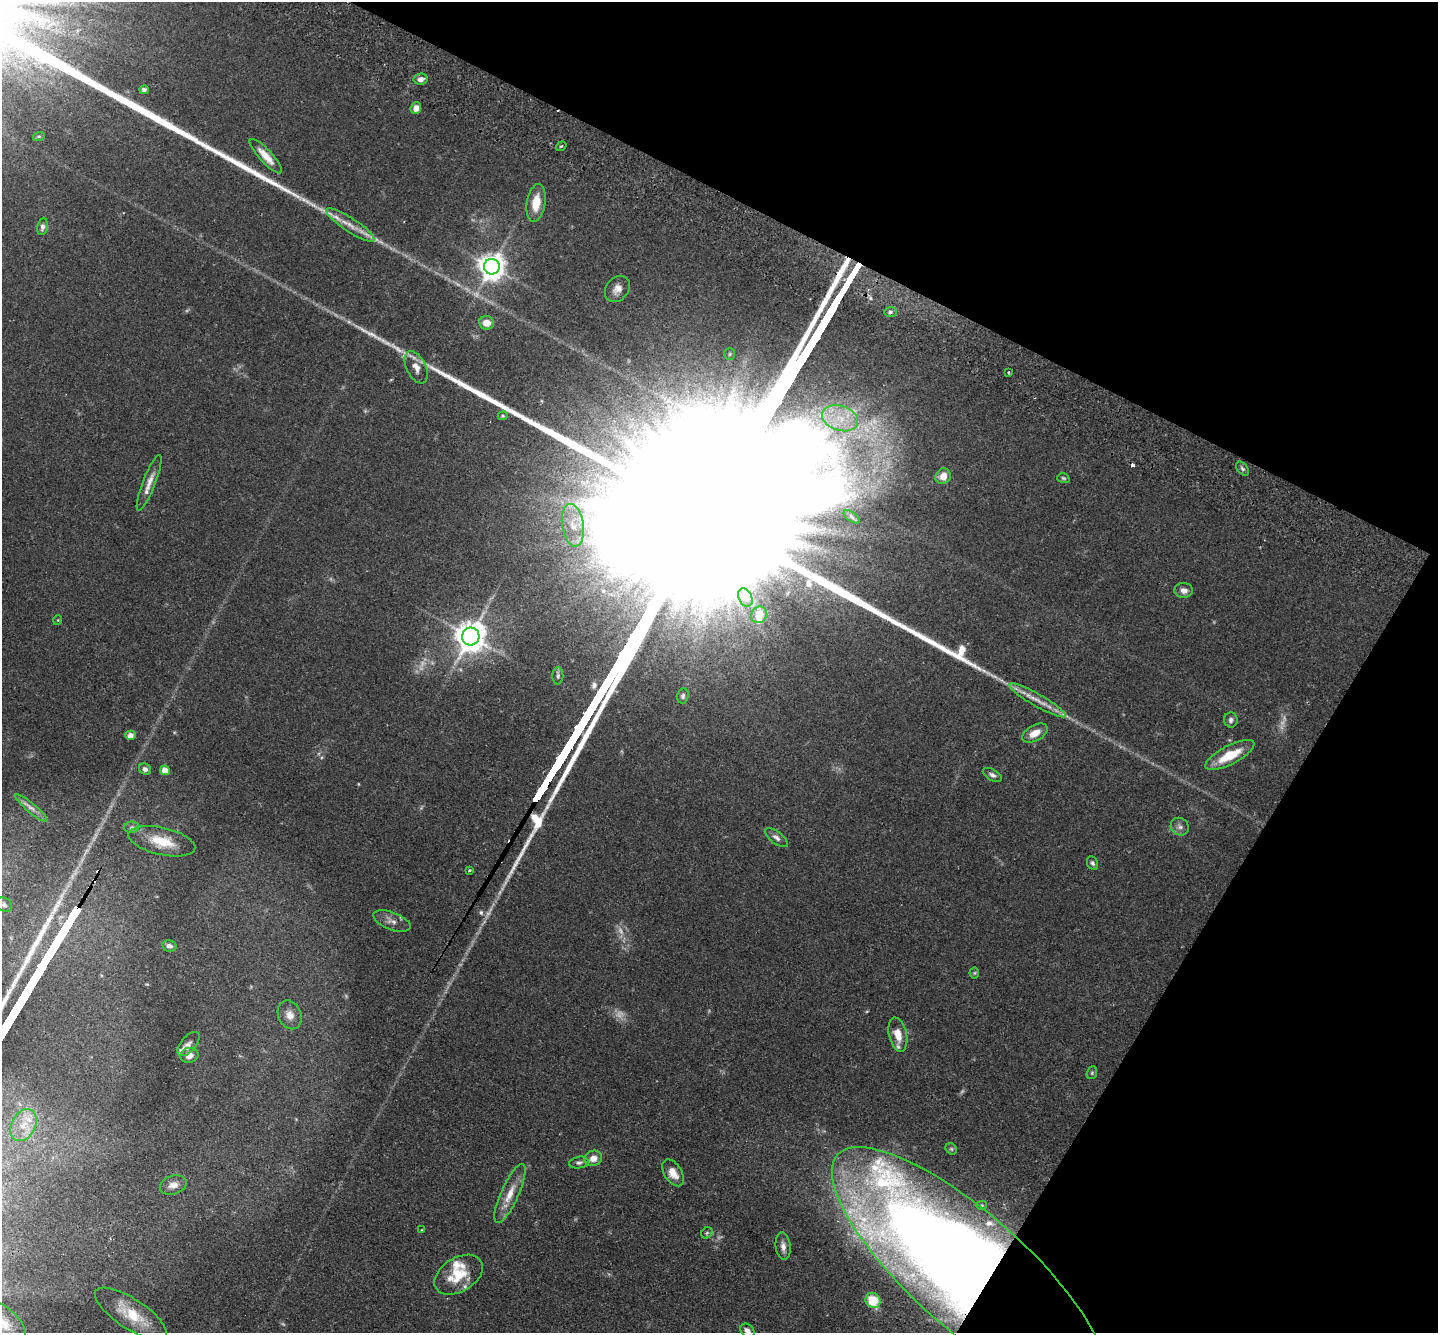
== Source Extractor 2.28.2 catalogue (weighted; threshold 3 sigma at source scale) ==
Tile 8 of 4 x 4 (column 4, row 2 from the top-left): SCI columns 4337-5772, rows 2997-4327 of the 5803 x 5857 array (HDU 1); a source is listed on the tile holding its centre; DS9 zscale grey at full resolution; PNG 1440 x 1335 px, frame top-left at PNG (2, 2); each listed source drawn as its Kron ellipse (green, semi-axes under 4 px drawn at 4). Shown black and unused: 26% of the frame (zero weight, under 2 of 3 exposures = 3% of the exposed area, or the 3 px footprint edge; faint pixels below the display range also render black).
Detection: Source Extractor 2.28.2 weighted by HDU 2 'WHT'; one run over the whole footprint, this tile lists its part. Background 0.0804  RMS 0.0057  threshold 0.0255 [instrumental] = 3 sigma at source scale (4.5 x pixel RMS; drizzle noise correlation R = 1.50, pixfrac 1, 0.05/0.05 arcsec/px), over >= 5 px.
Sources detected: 97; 14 too faint to see at this stretch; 1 inside a brighter object's white glare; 3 cosmic-ray / hot-pixel residue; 2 long thin detections or spike segments (spike, bleed or trail) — neither listed nor drawn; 5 inside a brighter listed object's ellipse — not listed separately; the other 72 listed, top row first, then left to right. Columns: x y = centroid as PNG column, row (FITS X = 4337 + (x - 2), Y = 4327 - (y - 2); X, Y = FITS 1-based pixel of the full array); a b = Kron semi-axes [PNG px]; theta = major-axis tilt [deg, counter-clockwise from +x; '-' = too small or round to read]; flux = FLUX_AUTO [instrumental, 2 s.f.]
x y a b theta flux
421 79 7 5 10 2.7
144 90 5 4 - 1.5
416 108 6 5 - 4.2
39 136 6 4 18 0.68
561 146 5 3 - 0.59
266 156 22 6 -47 7.3
536 203 19 9 81 9.7
350 225 28 7 -33 6.5
42 227 8 5 80 1.9
492 267 8 7 - 670
617 289 14 11 49 4.6
890 312 6 5 - 1.3
487 323 7 6 - 5.3
730 354 6 5 - 0.99
416 367 17 9 -63 5.5
1008 373 3 3 - 0.74
503 416 5 4 - 0.6
840 418 18 12 -18 13
1242 469 8 5 -53 1.2
943 476 8 7 - 4.8
1063 478 6 4 -16 0.82
149 483 30 6 69 5.4
852 517 9 4 -36 1.3
573 525 21 11 -81 10
1184 590 9 7 -2 3.1
745 598 9 6 -67 2.1
759 615 8 7 - 6.9
58 620 5 3 - 0.43
471 636 9 8 - 980
558 676 8 5 90 1.4
683 696 7 6 - 1.3
1038 700 32 6 -30 7.5
1231 720 7 7 - 1.7
1035 733 14 7 29 6.3
130 735 5 4 - 4.8
1230 755 27 9 27 16
145 769 6 5 - 1.9
165 770 5 4 - 9
992 775 10 5 -28 2
31 808 20 4 -40 3.1
132 827 8 5 1 1.4
1180 827 9 8 - 2.4
776 838 13 6 -37 2.3
162 841 34 13 -13 14
1092 863 7 5 -64 1.3
469 870 4 3 - 0.89
4 905 8 6 -27 1.7
392 921 19 8 -21 4.1
169 946 7 5 -13 2.3
974 973 5 5 - 0.72
290 1015 15 11 -67 4.6
898 1035 17 9 -77 8.6
188 1044 15 7 49 2.9
189 1055 9 7 16 3.8
1092 1073 6 5 - 0.89
24 1125 17 12 63 10
951 1149 6 5 - 0.93
593 1158 9 7 17 4.6
579 1163 10 5 11 1.6
673 1173 15 8 -58 6.7
173 1185 14 9 17 4.3
510 1194 32 9 66 9.6
982 1205 5 4 - 0.7
421 1230 3 2 - 0.41
707 1233 6 5 - 0.9
783 1246 14 7 -83 3.2
970 1272 177 57 -42 1300
459 1275 26 17 31 17
873 1300 8 7 - 14
131 1314 42 15 -33 18
4 1324 27 15 -44 12
747 1331 8 6 -46 2.8
Overlapping masked pixels (flux is a lower limit): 1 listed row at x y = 970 1272
Isophote crosses this tile's border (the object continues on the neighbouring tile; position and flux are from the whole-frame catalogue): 2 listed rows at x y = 4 1324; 747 1331